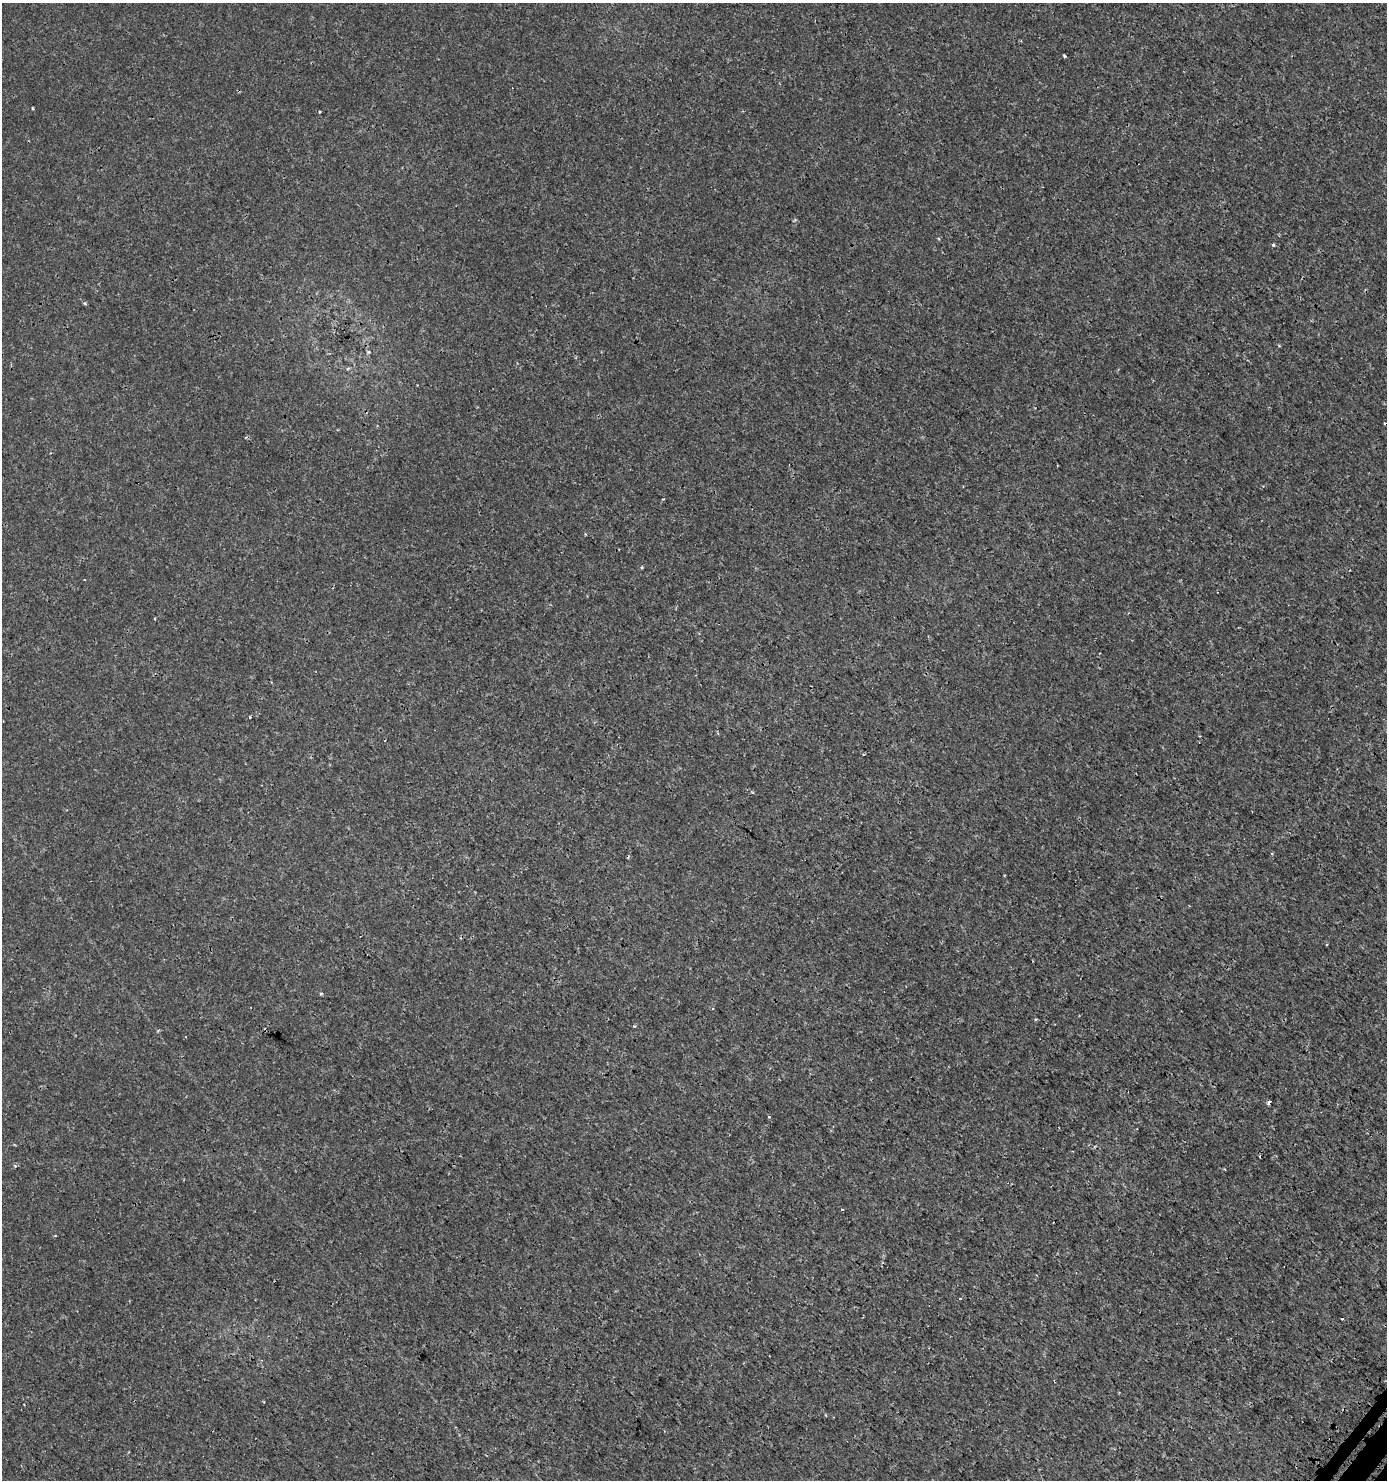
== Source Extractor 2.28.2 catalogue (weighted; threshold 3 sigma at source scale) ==
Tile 6 of 4 x 4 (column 2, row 2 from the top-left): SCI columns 1723-3107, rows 3063-4540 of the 6149 x 6132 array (HDU 1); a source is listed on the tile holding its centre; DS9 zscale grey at full resolution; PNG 1389 x 1482 px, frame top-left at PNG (2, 3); no overlay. Shown black and unused: <1% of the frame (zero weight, under 3 of 4 exposures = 7% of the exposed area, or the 3 px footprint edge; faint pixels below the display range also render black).
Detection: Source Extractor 2.28.2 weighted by HDU 2 'WHT'; one run over the whole footprint, this tile lists its part. Background 0.00101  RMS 0.0012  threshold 0.00546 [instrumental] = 3 sigma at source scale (4.5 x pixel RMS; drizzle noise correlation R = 1.50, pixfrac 1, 0.0396/0.0396 arcsec/px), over >= 5 px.
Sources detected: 18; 4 cosmic-ray / hot-pixel residue — not listed; the other 14 listed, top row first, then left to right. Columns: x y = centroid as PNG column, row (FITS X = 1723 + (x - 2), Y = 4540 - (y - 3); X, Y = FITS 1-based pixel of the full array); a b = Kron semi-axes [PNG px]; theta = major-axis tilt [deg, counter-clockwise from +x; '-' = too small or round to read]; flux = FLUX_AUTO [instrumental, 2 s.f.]
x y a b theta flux
1065 56 3 3 - 0.23
33 108 3 2 - 0.12
319 112 3 2 - 0.13
1273 245 4 4 - 0.16
84 303 4 3 - 0.2
642 567 4 3 - 0.13
250 717 3 3 - 0.19
1004 875 3 2 - 0.078
321 993 5 3 - 0.15
1036 1019 4 3 - 0.13
1269 1102 4 3 - 0.34
769 1117 3 3 - 0.11
842 1209 4 2 - 0.091
960 1298 4 3 - 0.11
Overlapping masked pixels (flux is a lower limit): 1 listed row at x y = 1269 1102